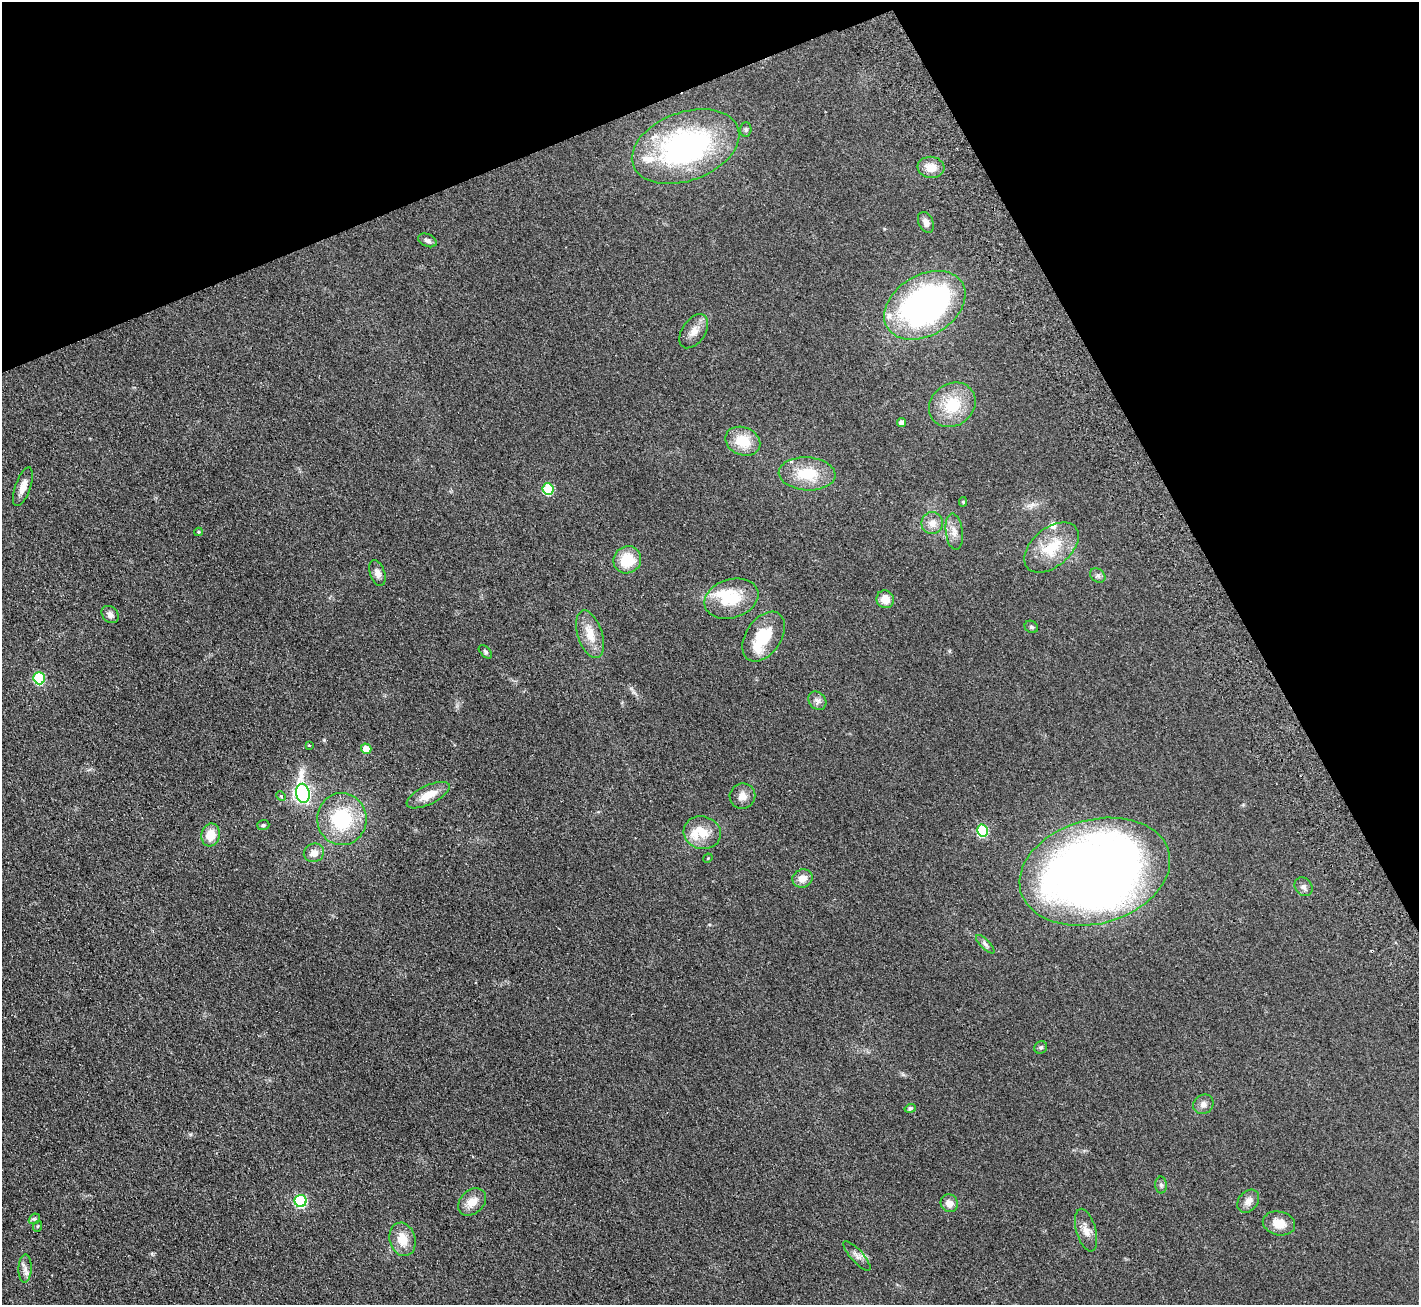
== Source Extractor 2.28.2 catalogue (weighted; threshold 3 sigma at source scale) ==
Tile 3 of 4 x 4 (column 3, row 1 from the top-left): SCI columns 2890-4306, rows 4095-5397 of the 5776 x 5715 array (HDU 1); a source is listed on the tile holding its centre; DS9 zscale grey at full resolution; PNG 1421 x 1307 px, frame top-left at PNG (2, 2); each listed source drawn as its Kron ellipse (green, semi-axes under 4 px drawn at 4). Shown black and unused: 22% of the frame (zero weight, under 2 of 3 exposures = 3% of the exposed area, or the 3 px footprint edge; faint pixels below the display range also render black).
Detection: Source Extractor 2.28.2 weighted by HDU 2 'WHT'; one run over the whole footprint, this tile lists its part. Background 0.0927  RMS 0.0099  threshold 0.0446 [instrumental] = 3 sigma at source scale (4.5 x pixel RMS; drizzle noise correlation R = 1.50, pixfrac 1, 0.05/0.05 arcsec/px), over >= 5 px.
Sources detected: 68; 6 inside a brighter listed object's ellipse — not listed separately; the other 62 listed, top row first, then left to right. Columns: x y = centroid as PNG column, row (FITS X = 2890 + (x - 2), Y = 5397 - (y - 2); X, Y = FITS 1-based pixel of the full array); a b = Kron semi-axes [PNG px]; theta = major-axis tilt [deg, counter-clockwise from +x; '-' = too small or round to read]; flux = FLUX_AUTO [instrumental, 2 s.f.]
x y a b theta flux
746 130 7 5 88 1.9
685 147 56 34 20 200
931 167 13 10 -7 11
926 222 11 7 -65 4.9
427 240 10 6 -24 3.1
925 305 44 30 31 270
694 331 19 11 56 9.3
952 405 24 21 37 34
901 422 4 4 - 5.8
743 441 18 14 -23 23
807 474 28 16 -3 31
23 487 20 7 71 8.7
548 489 6 5 - 52
963 502 5 4 - 1.2
932 523 11 10 - 7.8
199 532 4 4 - 1
954 532 18 8 -83 7.9
1051 547 31 19 40 33
627 560 14 13 - 25
377 573 13 7 -71 5.3
1098 575 8 6 -36 2.6
731 599 28 19 17 34
885 599 9 8 - 11
110 615 9 7 -47 4.4
1031 627 7 6 - 1.9
590 634 25 12 -72 16
764 637 27 17 56 35
485 652 8 5 -46 1.6
39 678 6 5 - 65
817 701 10 8 -46 3.9
309 745 3 3 - 1.7
366 749 5 5 - 11
303 793 9 7 -81 280
428 795 23 9 26 14
281 796 5 4 - 1.1
742 796 13 12 - 7.2
342 819 26 24 -89 64
263 825 6 5 - 1.4
982 830 6 5 - 67
702 833 19 16 -14 18
211 835 11 9 80 16
314 853 10 9 - 7.5
708 858 5 4 - 0.87
1095 872 77 52 15 1100
802 878 10 9 - 8.6
1303 887 10 8 -51 3.9
985 944 12 4 -45 2.9
1041 1047 7 6 - 1.7
1203 1104 10 9 - 4.9
910 1108 5 4 - 1.6
1161 1185 8 6 -88 2.3
301 1201 6 6 - 90
1248 1201 13 9 51 6.8
472 1202 16 11 42 11
949 1203 9 8 - 7
34 1219 6 4 42 1.6
1279 1223 16 12 -12 13
38 1226 5 3 - 0.89
1086 1230 22 9 -75 8.5
403 1239 17 13 -75 16
857 1256 19 6 -48 4.7
25 1269 14 6 88 5.3